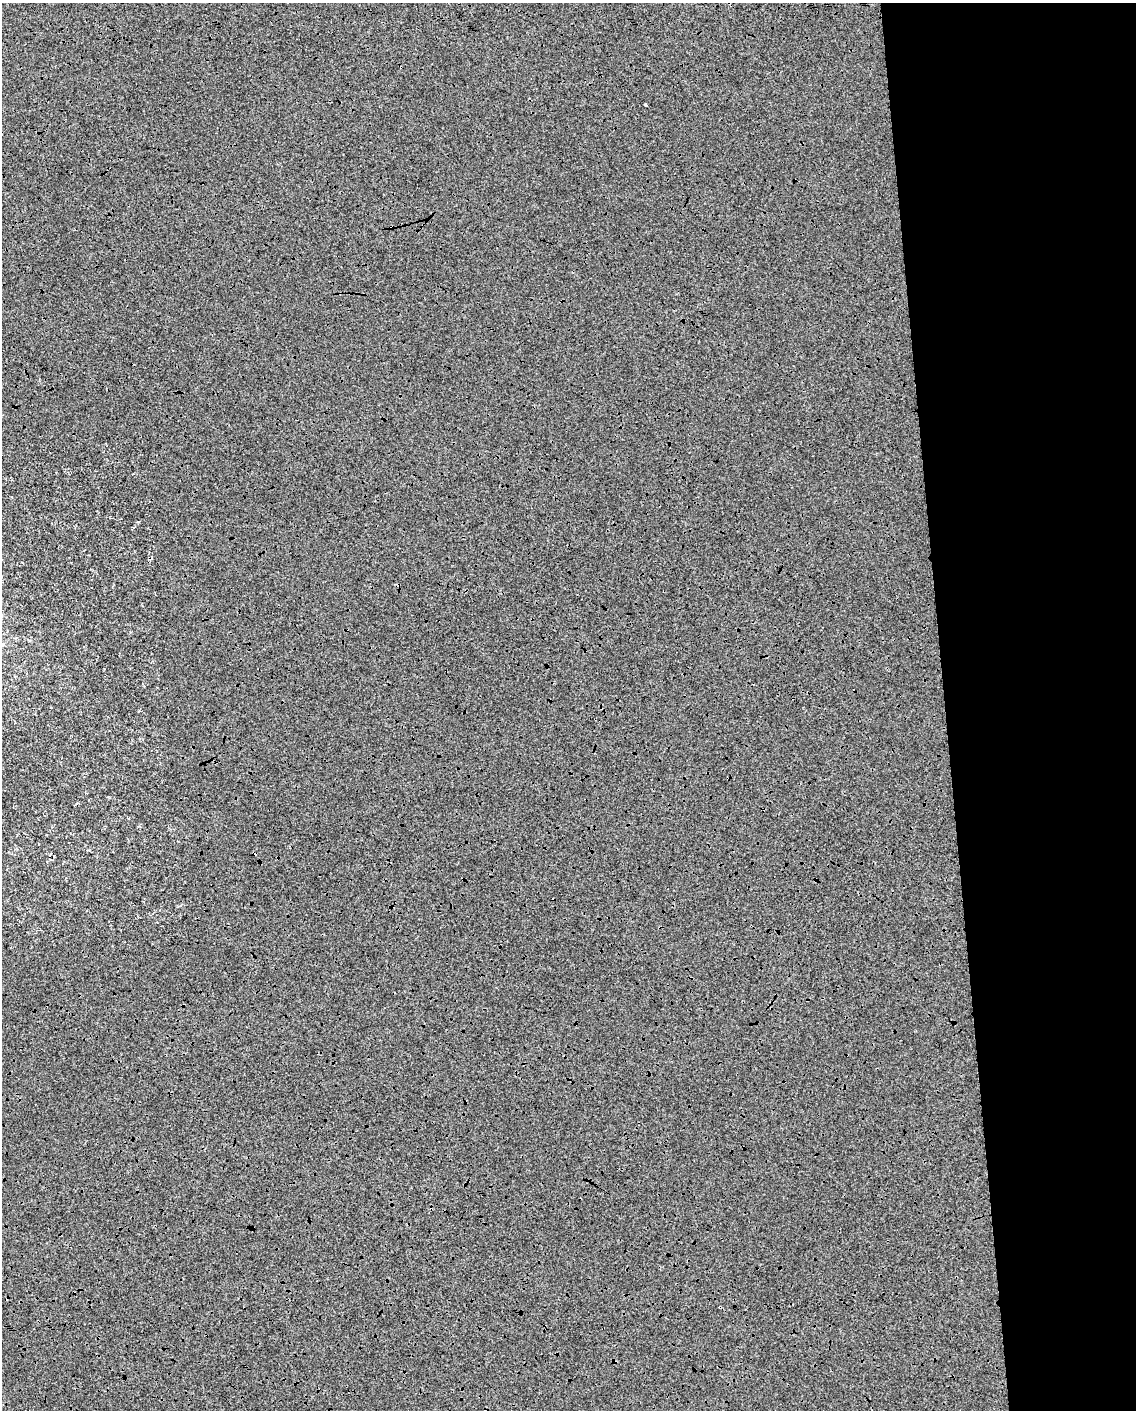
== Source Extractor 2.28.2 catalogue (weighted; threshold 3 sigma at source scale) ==
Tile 8 of 4 x 3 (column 4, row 2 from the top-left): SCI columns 3401-4534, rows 1459-2866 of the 4534 x 4283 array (HDU 1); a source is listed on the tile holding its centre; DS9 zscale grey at full resolution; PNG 1138 x 1412 px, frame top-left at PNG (2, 3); no overlay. Shown black and unused: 18% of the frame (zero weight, under 3 of 4 exposures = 2% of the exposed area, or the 3 px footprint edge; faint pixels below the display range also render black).
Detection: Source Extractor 2.28.2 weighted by HDU 2 'WHT'; one run over the whole footprint, this tile lists its part. Background 2.35e-04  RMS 0.0066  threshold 0.0297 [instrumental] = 3 sigma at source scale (4.5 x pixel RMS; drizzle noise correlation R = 1.50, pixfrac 1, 0.0396/0.0396 arcsec/px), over >= 5 px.
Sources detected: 3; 1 cosmic-ray / hot-pixel residue — not listed; the other 2 listed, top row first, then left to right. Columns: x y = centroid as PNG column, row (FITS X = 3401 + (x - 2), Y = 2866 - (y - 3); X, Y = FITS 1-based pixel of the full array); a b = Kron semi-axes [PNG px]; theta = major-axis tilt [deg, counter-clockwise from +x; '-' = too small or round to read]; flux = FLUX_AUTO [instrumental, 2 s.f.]
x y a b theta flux
645 105 3 3 - 1.8
720 1307 3 3 - 2.1
Overlapping masked pixels (flux is a lower limit): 1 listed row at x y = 720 1307